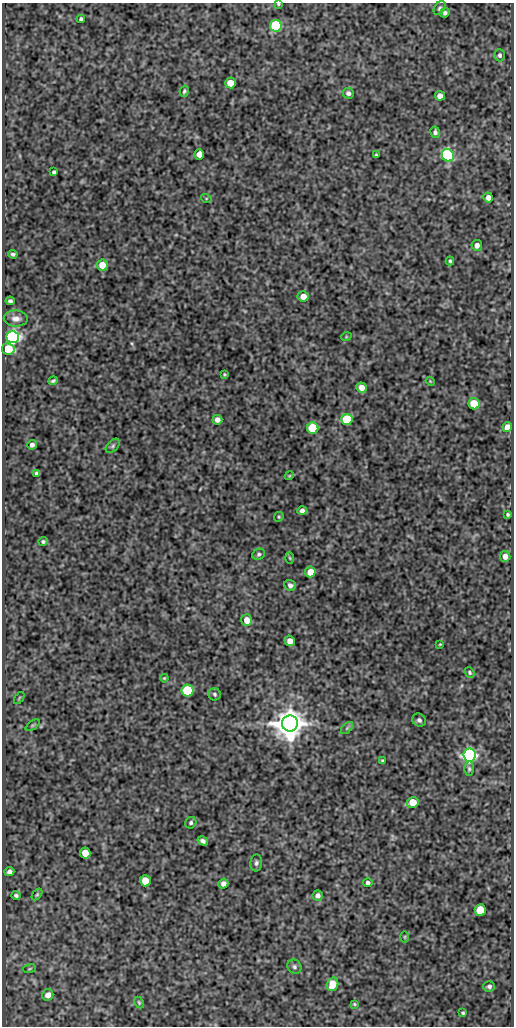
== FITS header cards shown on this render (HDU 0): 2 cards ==
NAXIS1  =                  512
NAXIS2  =                 1024

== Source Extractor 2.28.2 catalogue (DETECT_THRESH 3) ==
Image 512 x 1024 px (HDU 0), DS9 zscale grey, 1 PNG px = 1 image px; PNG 516 x 1028 px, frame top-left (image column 1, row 1024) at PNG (2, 3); each listed source drawn as its Kron ellipse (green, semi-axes under 4 px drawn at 4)
Background 93.7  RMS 0.54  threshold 1.61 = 3 sigma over >= 5 px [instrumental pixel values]
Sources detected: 86; all 86 listed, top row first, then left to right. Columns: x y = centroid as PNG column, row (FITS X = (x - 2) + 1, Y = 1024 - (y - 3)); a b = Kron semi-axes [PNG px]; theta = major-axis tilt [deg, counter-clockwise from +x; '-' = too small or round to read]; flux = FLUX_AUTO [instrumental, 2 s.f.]
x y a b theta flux
278 4 3 3 - 39
440 8 7 5 57 80
445 13 5 4 - 95
81 19 4 4 - 80
276 26 6 6 - 3700
500 55 6 5 - 91
230 83 5 5 - 650
184 91 5 4 - 66
348 93 5 5 - 92
440 96 5 5 - 260
435 132 6 5 - 99
199 154 5 5 - 320
376 155 3 3 - 47
448 155 6 6 - 6100
54 172 4 3 - 75
488 197 5 5 - 210
206 198 5 3 - 36
477 245 5 5 - 200
13 254 4 3 - 75
450 261 4 4 - 58
102 265 5 5 - 520
303 296 5 5 - 360
10 301 4 3 - 77
16 318 12 8 -2 210
13 337 6 6 - 17000
346 337 5 3 - 30
8 349 6 5 - 1200
224 374 3 3 - 38
53 381 5 3 - 62
430 381 4 3 - 30
361 387 5 5 - 280
474 404 5 5 - 1200
347 419 5 5 - 2500
217 420 5 5 - 180
507 427 5 4 - 250
313 428 6 5 - 2200
32 445 5 4 - 140
113 446 8 5 46 78
37 473 4 4 - 100
289 476 4 3 - 32
302 511 5 4 - 140
508 514 3 3 - 56
279 517 5 4 - 44
43 541 4 4 - 59
259 554 6 5 - 74
505 556 5 5 - 230
290 558 5 3 - 36
310 572 5 5 - 540
290 585 6 5 - 120
247 620 6 5 - 380
290 641 5 5 - 270
440 644 3 3 - 29
470 672 6 4 -51 57
164 678 4 3 - 35
188 691 6 6 - 2900
215 694 6 6 - 77
19 698 7 3 54 43
419 720 7 6 - 99
290 723 8 8 - 74000
33 725 8 4 35 53
347 728 7 4 45 65
470 755 6 6 - 15000
383 761 4 3 - 62
469 769 7 5 -89 67
413 802 6 5 - 850
191 823 6 5 - 77
203 841 5 4 - 110
85 853 5 5 - 580
256 863 8 6 86 96
9 872 5 4 - 120
145 881 5 5 - 540
368 883 5 4 - 92
223 884 5 4 - 140
37 894 6 4 53 51
16 895 4 3 - 64
318 896 5 5 - 130
480 910 5 5 - 1200
405 937 6 4 90 38
294 967 7 6 - 97
30 969 6 3 19 32
332 984 7 5 73 770
489 986 6 5 - 93
48 995 6 5 - 230
139 1002 6 4 -64 46
354 1004 4 3 - 38
463 1013 3 3 - 48
At the frame edge (FLAGS 8, measured only in part): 1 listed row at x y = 278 4

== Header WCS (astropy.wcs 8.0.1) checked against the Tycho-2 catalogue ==
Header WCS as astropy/WCSLIB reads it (CRVAL/CRPIX/CD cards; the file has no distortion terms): RA---SIN/DEC--SIN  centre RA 14:00:52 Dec +54:16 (210.22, +54.26 deg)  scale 1 arcsec/px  FOV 8.5' x 17.1'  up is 0 deg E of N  parity normal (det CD < 0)
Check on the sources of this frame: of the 60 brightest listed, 3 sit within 1.5 arcsec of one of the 4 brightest Tycho-2 stars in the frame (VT <= 12.02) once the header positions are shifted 0.16 arcsec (0.16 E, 0.03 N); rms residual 0.33 arcsec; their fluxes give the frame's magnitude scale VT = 22.60 - 2.5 log10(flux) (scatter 0.03 mag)
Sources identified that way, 3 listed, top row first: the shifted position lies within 1.5 arcsec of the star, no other Tycho-2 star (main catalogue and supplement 1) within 3.0 arcsec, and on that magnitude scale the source's flux lands within +1.5 / -3 mag of the star's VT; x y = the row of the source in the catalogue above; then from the Tycho-2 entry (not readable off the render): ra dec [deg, ICRS J2000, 3 dp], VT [Tycho-2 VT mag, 2 dp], TYC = Tycho-2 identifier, HIP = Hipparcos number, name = IAU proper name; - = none
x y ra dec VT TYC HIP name
13 337 210.332 +54.311 12.02 3852-738-1 - -
290 723 210.200 +54.204 10.45 3852-78-1 - -
470 755 210.115 +54.195 11.31 3852-116-1 - -